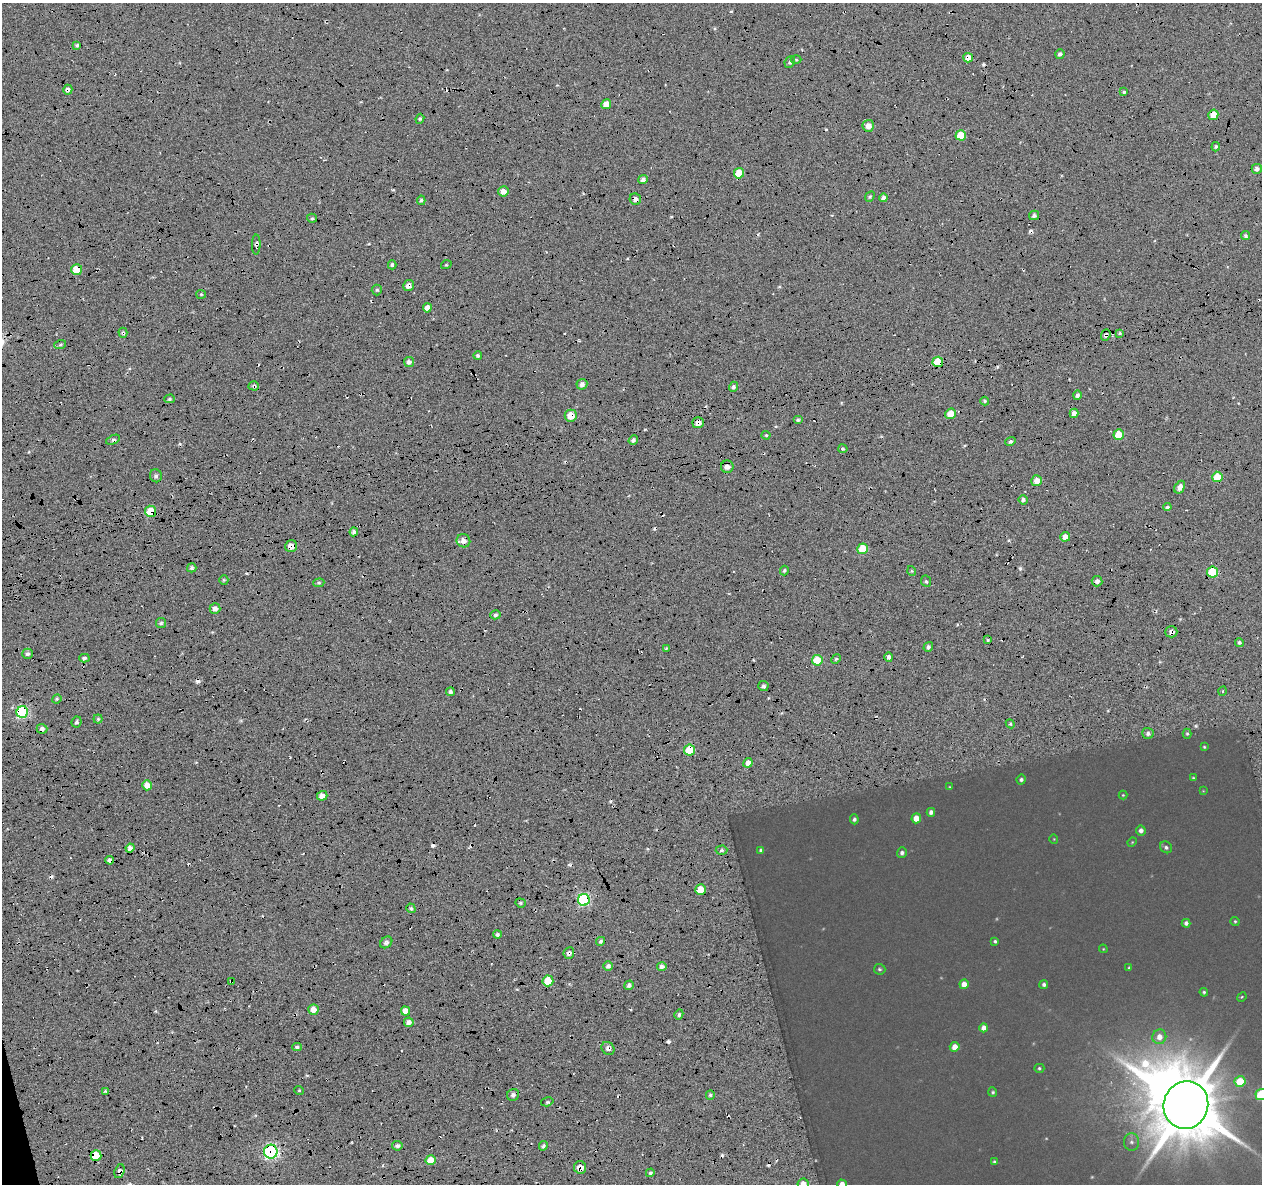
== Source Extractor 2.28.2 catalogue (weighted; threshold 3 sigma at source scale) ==
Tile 7 of 4 x 4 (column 3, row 2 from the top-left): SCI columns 2567-3826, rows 2476-3657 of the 5131 x 4901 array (HDU 1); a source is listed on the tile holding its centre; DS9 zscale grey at full resolution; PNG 1264 x 1186 px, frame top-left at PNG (2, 3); each listed source drawn as its Kron ellipse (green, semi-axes under 4 px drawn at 4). Shown black and unused: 1% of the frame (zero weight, under 5 of 17 exposures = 6% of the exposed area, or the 3 px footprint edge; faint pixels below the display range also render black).
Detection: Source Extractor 2.28.2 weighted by HDU 2 'WHT'; one run over the whole footprint, this tile lists its part. Background -0.152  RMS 0.13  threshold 0.533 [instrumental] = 3 sigma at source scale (4.09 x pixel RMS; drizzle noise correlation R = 1.36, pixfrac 0.8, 0.0396/0.0396 arcsec/px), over >= 5 px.
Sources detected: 204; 5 too faint to see at this stretch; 1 inside a brighter object's white glare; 21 cosmic-ray / hot-pixel residue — neither listed nor drawn; the other 177 listed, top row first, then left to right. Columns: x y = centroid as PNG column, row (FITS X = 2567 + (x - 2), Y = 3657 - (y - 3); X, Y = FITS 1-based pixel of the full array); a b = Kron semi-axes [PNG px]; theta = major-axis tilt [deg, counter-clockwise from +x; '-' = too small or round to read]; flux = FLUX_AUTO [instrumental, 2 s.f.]
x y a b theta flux
77 45 3 3 - 16
1060 54 5 4 - 30
968 58 5 4 - 110
796 60 5 3 - 13
790 62 6 5 - 24
68 90 5 4 - 36
1124 92 3 3 - 15
606 104 5 4 - 110
1213 115 5 5 - 130
420 119 5 4 - 16
868 126 6 6 - 79
961 135 5 5 - 220
1216 147 4 4 - 16
1257 169 5 5 - 37
739 173 5 5 - 340
643 179 5 4 - 42
503 191 5 5 - 85
870 197 5 4 - 20
884 198 4 4 - 36
635 199 6 5 - 39
421 200 4 4 - 18
1034 215 5 4 - 31
312 218 5 4 - 14
1245 236 4 4 - 19
256 244 10 4 89 25
392 265 4 4 - 20
446 265 5 3 - 9.8
77 270 5 5 - 260
408 286 5 5 - 45
377 290 5 5 - 16
201 294 5 4 - 12
427 308 4 4 - 77
123 333 5 4 - 18
1120 333 4 3 - 13
1106 335 6 4 70 25
60 345 6 4 20 17
478 355 4 4 - 21
409 362 5 5 - 40
938 362 5 5 - 360
582 384 5 5 - 40
254 386 5 4 - 19
734 387 5 4 - 19
1077 395 5 4 - 27
169 399 5 4 - 18
985 401 4 4 - 14
1074 413 5 4 - 55
951 414 5 5 - 150
571 416 6 6 - 160
798 420 5 4 - 18
698 423 6 5 - 67
766 435 4 4 - 12
1119 435 5 5 - 240
113 440 7 4 24 22
633 440 5 4 - 25
1010 441 5 4 - 21
843 449 4 4 - 15
727 467 6 6 - 66
156 476 6 6 - 31
1217 477 5 5 - 220
1037 481 5 5 - 77
1180 487 7 4 60 57
1023 500 5 4 - 20
1167 507 4 3 - 19
151 511 5 5 - 270
354 532 4 4 - 29
1065 537 5 5 - 90
463 541 7 6 - 75
291 546 6 6 - 82
863 549 5 5 - 240
192 568 4 4 - 24
784 570 5 3 - 15
912 571 5 3 - 10
1212 572 5 5 - 450
224 580 5 4 - 13
926 581 6 5 - 18
1097 581 5 5 - 39
319 583 5 4 - 17
215 609 5 5 - 56
495 615 5 4 - 24
161 623 5 5 - 18
1171 632 6 5 - 40
988 640 3 3 - 14
1239 642 4 4 - 18
928 647 5 4 - 21
666 649 4 3 - 12
28 654 5 5 - 27
889 657 5 4 - 26
84 658 5 3 - 19
836 659 5 4 - 15
817 660 5 5 - 270
763 686 5 5 - 26
1223 691 4 3 - 9.2
450 692 4 4 - 24
57 699 5 4 - 14
22 712 6 6 - 1300
98 719 4 4 - 16
76 722 5 5 - 24
1010 724 5 4 - 15
42 729 5 5 - 36
1148 733 6 5 - 30
1187 734 5 4 - 12
1204 747 3 3 - 7.3
690 750 5 5 - 380
748 763 5 4 - 54
1193 778 3 3 - 8.7
1021 780 5 4 - 20
147 785 5 5 - 94
949 787 4 3 - 6.3
1203 791 4 3 - 4.7
1123 795 4 4 - 8
322 796 5 5 - 72
931 812 4 4 - 31
916 818 5 4 - 99
854 819 5 4 - 21
1141 830 5 5 - 33
1054 839 4 4 - 6
1132 842 5 4 - 7.5
1166 847 6 5 - 20
130 848 4 4 - 41
722 850 6 4 2 21
761 850 4 3 - 14
902 853 5 5 - 26
110 860 4 4 - 46
701 890 5 5 - 220
584 900 6 6 - 1400
520 903 5 4 - 15
411 908 5 4 - 18
1235 921 4 4 - 10
1186 923 4 4 - 26
497 935 4 4 - 20
601 941 5 4 - 23
995 941 4 3 - 13
386 942 7 5 41 31
1103 949 4 4 - 6.1
569 953 6 5 - 30
608 966 5 4 - 33
662 966 5 4 - 34
1129 968 4 3 - 9.2
880 969 6 5 - 13
231 981 4 2 - 15
548 981 5 5 - 370
964 984 5 4 - 78
1044 984 4 4 - 20
629 985 5 4 - 30
1204 992 4 4 - 12
1242 997 5 4 - 8.4
313 1010 5 5 - 94
405 1011 4 4 - 88
679 1014 5 4 - 21
409 1022 5 4 - 42
984 1028 4 4 - 54
1159 1037 7 7 - 72
297 1047 5 4 - 18
955 1047 5 5 - 84
608 1048 7 6 - 37
1039 1068 5 4 - 11
1240 1082 5 5 - 290
299 1090 5 3 - 8.5
105 1091 4 3 - 11
993 1092 5 4 - 12
1261 1094 6 5 - 550
513 1095 6 5 - 37
710 1095 5 4 - 17
547 1102 6 3 16 15
1186 1105 24 22 72 66000
1131 1142 8 7 - 27
397 1146 5 4 - 27
543 1146 5 4 - 24
271 1152 7 6 - 2000
96 1156 5 5 - 270
430 1160 5 5 - 130
994 1162 4 4 - 13
580 1167 6 6 - 83
119 1171 7 5 72 34
650 1173 4 4 - 21
803 1184 6 5 - 81
842 1184 4 4 - 72
Overlapping masked pixels (flux is a lower limit): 31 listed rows (the first 20) at x y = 968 58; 68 90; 1213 115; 635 199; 256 244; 77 270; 408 286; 123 333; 1106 335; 938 362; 254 386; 571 416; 698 423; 151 511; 463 541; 291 546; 1171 632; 22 712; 42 729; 690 750
Isophote crosses this tile's border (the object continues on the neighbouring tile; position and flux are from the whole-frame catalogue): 3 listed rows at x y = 1261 1094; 803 1184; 842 1184